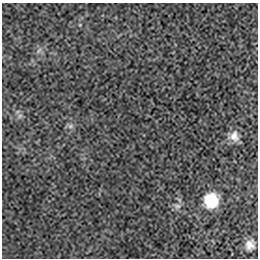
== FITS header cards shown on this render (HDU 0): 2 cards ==
NAXIS1  =                  256 / length of data axis 1
NAXIS2  =                  256 / length of data axis 2

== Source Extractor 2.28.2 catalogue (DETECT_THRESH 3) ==
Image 256 x 256 px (HDU 0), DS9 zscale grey, 1 PNG px = 1 image px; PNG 260 x 260 px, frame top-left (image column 1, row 256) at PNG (2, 3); no overlay
Background -4.55e-05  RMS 0.0021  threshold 0.00617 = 3 sigma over >= 5 px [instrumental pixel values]
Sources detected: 7; all 7 listed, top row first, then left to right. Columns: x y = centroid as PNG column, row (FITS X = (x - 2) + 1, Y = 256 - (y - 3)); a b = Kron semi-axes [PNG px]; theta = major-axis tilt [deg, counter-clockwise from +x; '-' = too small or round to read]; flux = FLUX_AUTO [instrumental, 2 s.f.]
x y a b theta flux
39 50 9 4 54 0.35
20 116 7 6 - 0.37
70 126 8 6 21 0.43
234 136 13 12 - 1.2
211 201 13 12 - 5.2
177 206 11 7 -8 0.59
250 245 9 8 - 0.96